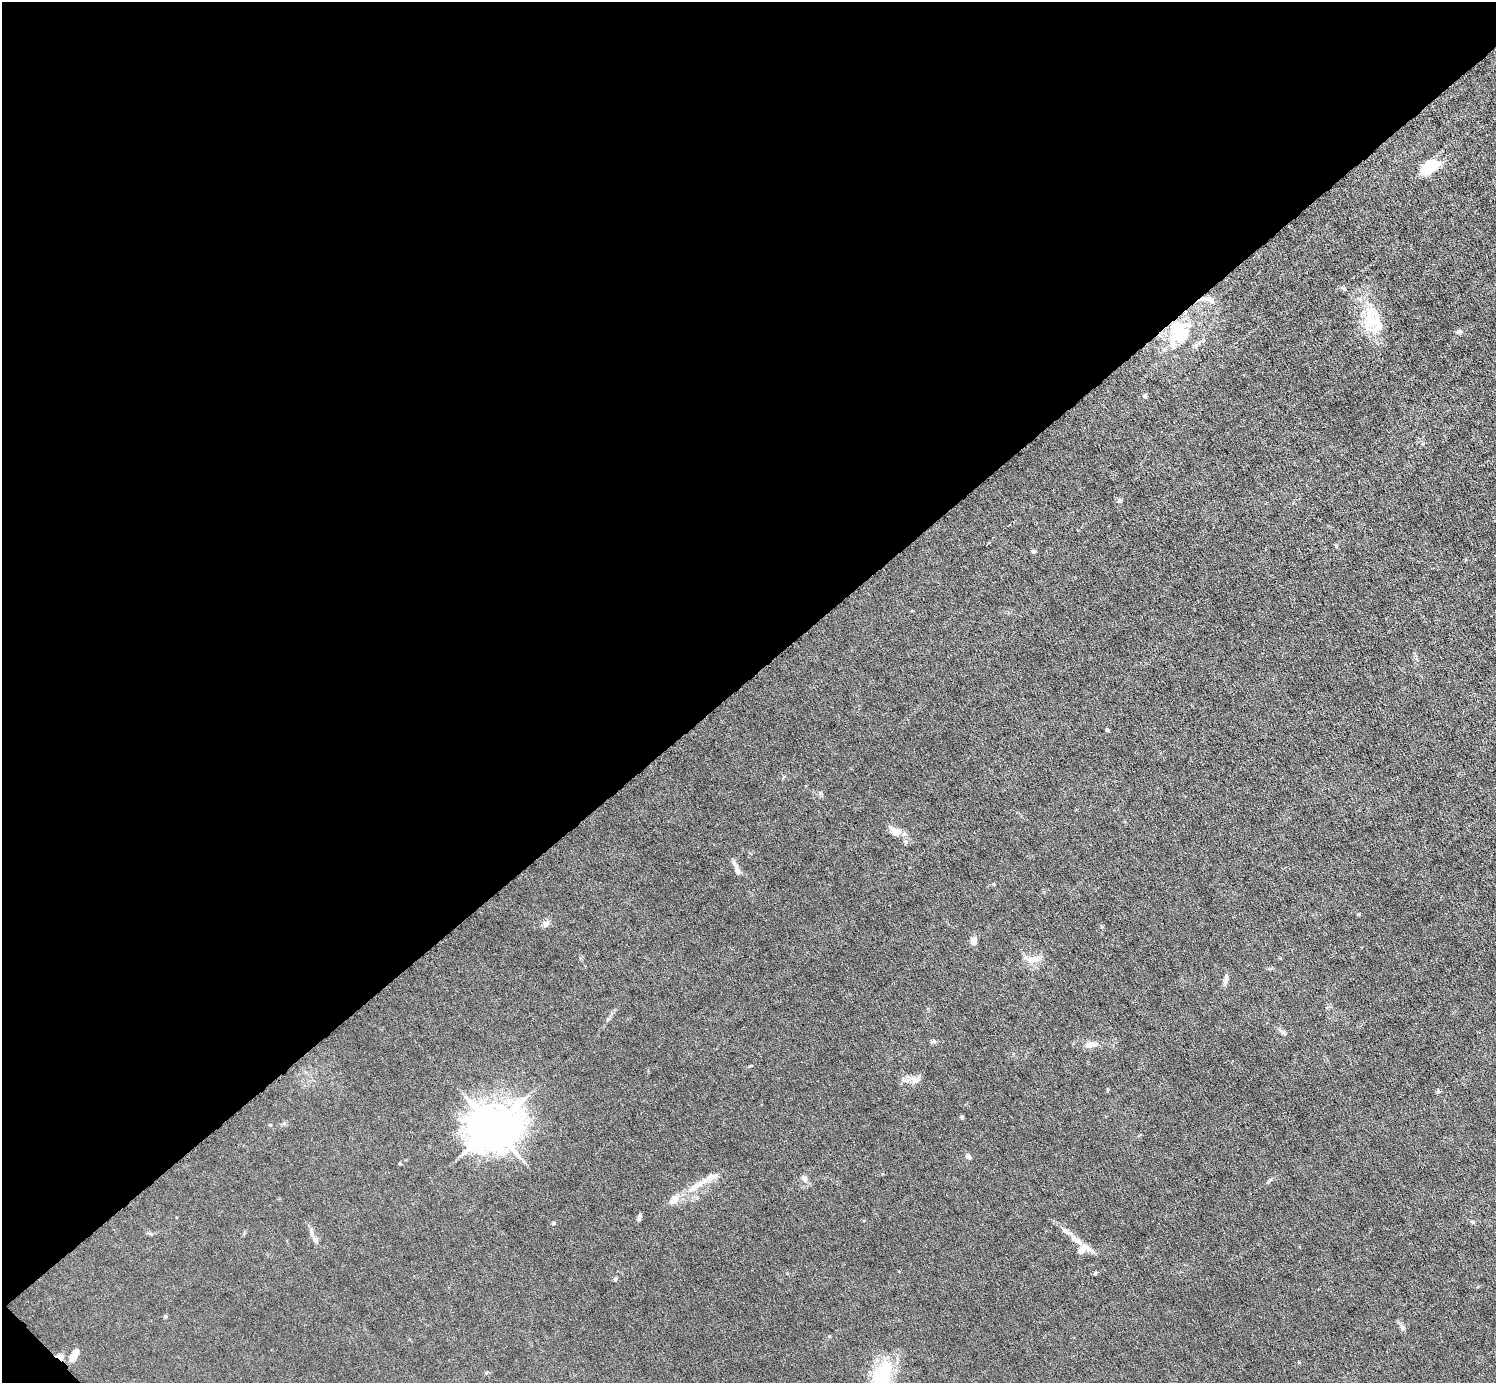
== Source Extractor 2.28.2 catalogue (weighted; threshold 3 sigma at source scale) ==
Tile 5 of 4 x 4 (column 1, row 2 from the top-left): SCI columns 1-1494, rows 3057-4437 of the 5974 x 5972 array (HDU 1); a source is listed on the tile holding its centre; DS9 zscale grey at full resolution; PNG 1498 x 1385 px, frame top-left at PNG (2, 2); no overlay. Shown black and unused: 49% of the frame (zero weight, under 6 of 12 exposures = <1% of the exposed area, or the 3 px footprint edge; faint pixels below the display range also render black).
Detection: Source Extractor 2.28.2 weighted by HDU 2 'WHT'; one run over the whole footprint, this tile lists its part. Background 0.0141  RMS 0.0031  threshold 0.0125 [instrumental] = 3 sigma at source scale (4.09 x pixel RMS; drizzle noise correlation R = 1.36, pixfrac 0.8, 0.05/0.05 arcsec/px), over >= 5 px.
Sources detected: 50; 2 inside a brighter object's white glare — not listed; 8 inside a brighter listed object's ellipse — not listed separately; the other 40 listed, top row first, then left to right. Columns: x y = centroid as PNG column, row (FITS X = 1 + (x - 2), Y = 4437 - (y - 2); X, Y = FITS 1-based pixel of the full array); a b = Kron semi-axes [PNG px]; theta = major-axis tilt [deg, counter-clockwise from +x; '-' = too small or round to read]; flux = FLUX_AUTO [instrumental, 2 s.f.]
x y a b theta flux
1428 167 20 11 33 9.1
1208 299 14 6 -10 1.7
1370 319 30 17 84 8.8
1459 331 7 6 - 0.74
1181 336 38 22 44 13
1145 396 6 5 - 0.52
1120 501 6 6 - 0.66
1336 546 6 3 -37 0.33
1033 551 6 5 - 0.53
1107 730 4 3 - 0.73
895 832 11 9 -22 2.9
737 869 19 6 -66 1.9
1358 914 5 3 - 0.26
546 924 8 7 - 1
974 941 10 8 -86 1.4
1033 959 18 9 2 2.9
1226 977 9 6 -86 0.83
1282 1032 17 4 -41 0.81
933 1041 8 5 19 0.53
1091 1045 10 7 5 2.4
916 1080 13 8 17 2.1
1438 1091 6 4 -67 0.43
962 1117 5 4 - 0.35
270 1125 5 4 - 0.27
493 1127 14 12 19 1100
968 1157 8 5 -39 0.9
712 1177 20 8 30 2.4
804 1179 9 7 -60 1.1
693 1188 21 9 39 3.7
674 1199 14 10 44 2.4
639 1217 10 4 77 0.68
553 1223 5 4 - 0.36
1076 1239 25 6 -38 3.1
315 1240 10 7 -52 1.3
1095 1273 5 4 - 0.42
165 1316 4 4 - 0.42
1403 1328 7 4 -71 0.59
74 1355 15 7 62 3.1
60 1357 11 6 -26 1.8
881 1377 19 14 -20 11
Overlapping masked pixels (flux is a lower limit): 1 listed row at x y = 60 1357
Unlisted compact peaks at least as high as the median listed source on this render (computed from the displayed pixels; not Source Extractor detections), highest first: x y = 615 1279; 486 1373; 608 1019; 1473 1222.